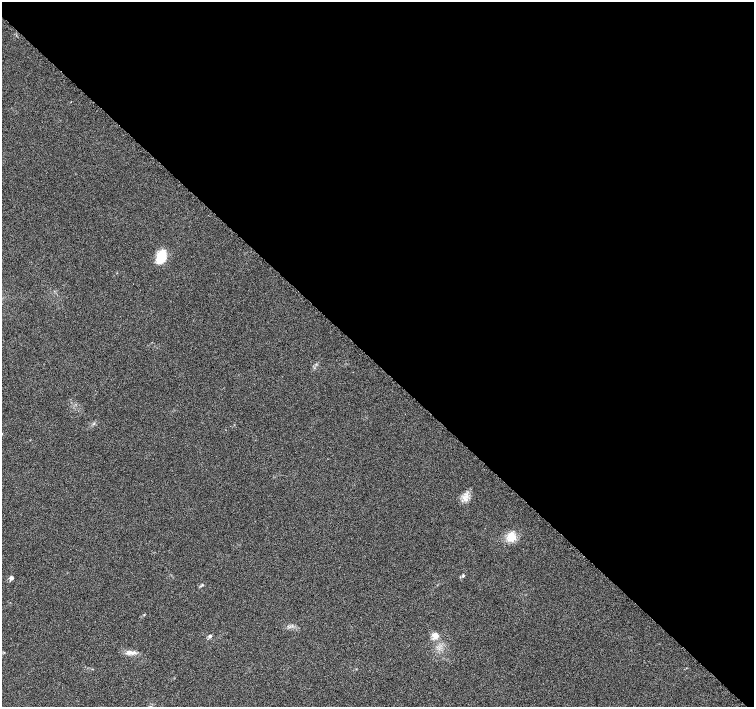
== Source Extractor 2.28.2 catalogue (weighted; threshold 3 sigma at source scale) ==
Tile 3 of 4 x 4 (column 3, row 1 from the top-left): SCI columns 3055-4557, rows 4490-5899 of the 6097 x 6093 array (HDU 1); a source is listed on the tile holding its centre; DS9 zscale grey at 2 x 2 block average (1 PNG px = mean of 2 x 2 image px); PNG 756 x 709 px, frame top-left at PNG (2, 2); no overlay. Shown black and unused: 51% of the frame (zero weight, under 5 of 9 exposures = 3% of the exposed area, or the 3 px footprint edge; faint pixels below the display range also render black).
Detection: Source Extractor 2.28.2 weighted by HDU 2 'WHT'; one run over the whole footprint, this tile lists its part. Background 0.0304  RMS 0.0022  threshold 0.00916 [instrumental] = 3 sigma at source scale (4.09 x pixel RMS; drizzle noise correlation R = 1.36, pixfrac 0.8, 0.0396/0.0396 arcsec/px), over >= 5 px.
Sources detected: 9; all 9 listed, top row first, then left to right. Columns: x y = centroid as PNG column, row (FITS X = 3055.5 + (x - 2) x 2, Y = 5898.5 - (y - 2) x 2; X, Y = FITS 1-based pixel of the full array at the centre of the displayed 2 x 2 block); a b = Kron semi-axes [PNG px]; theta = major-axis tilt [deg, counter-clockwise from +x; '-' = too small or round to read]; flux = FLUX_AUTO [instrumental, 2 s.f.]
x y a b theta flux
161 256 14 8 65 11
464 498 6 4 -55 1.9
511 537 15 10 83 5.5
463 576 4 3 - 0.59
11 578 3 3 - 2.6
202 585 3 3 - 0.42
210 636 3 3 - 1.5
435 636 9 7 71 3.5
134 652 7 3 -5 1.5